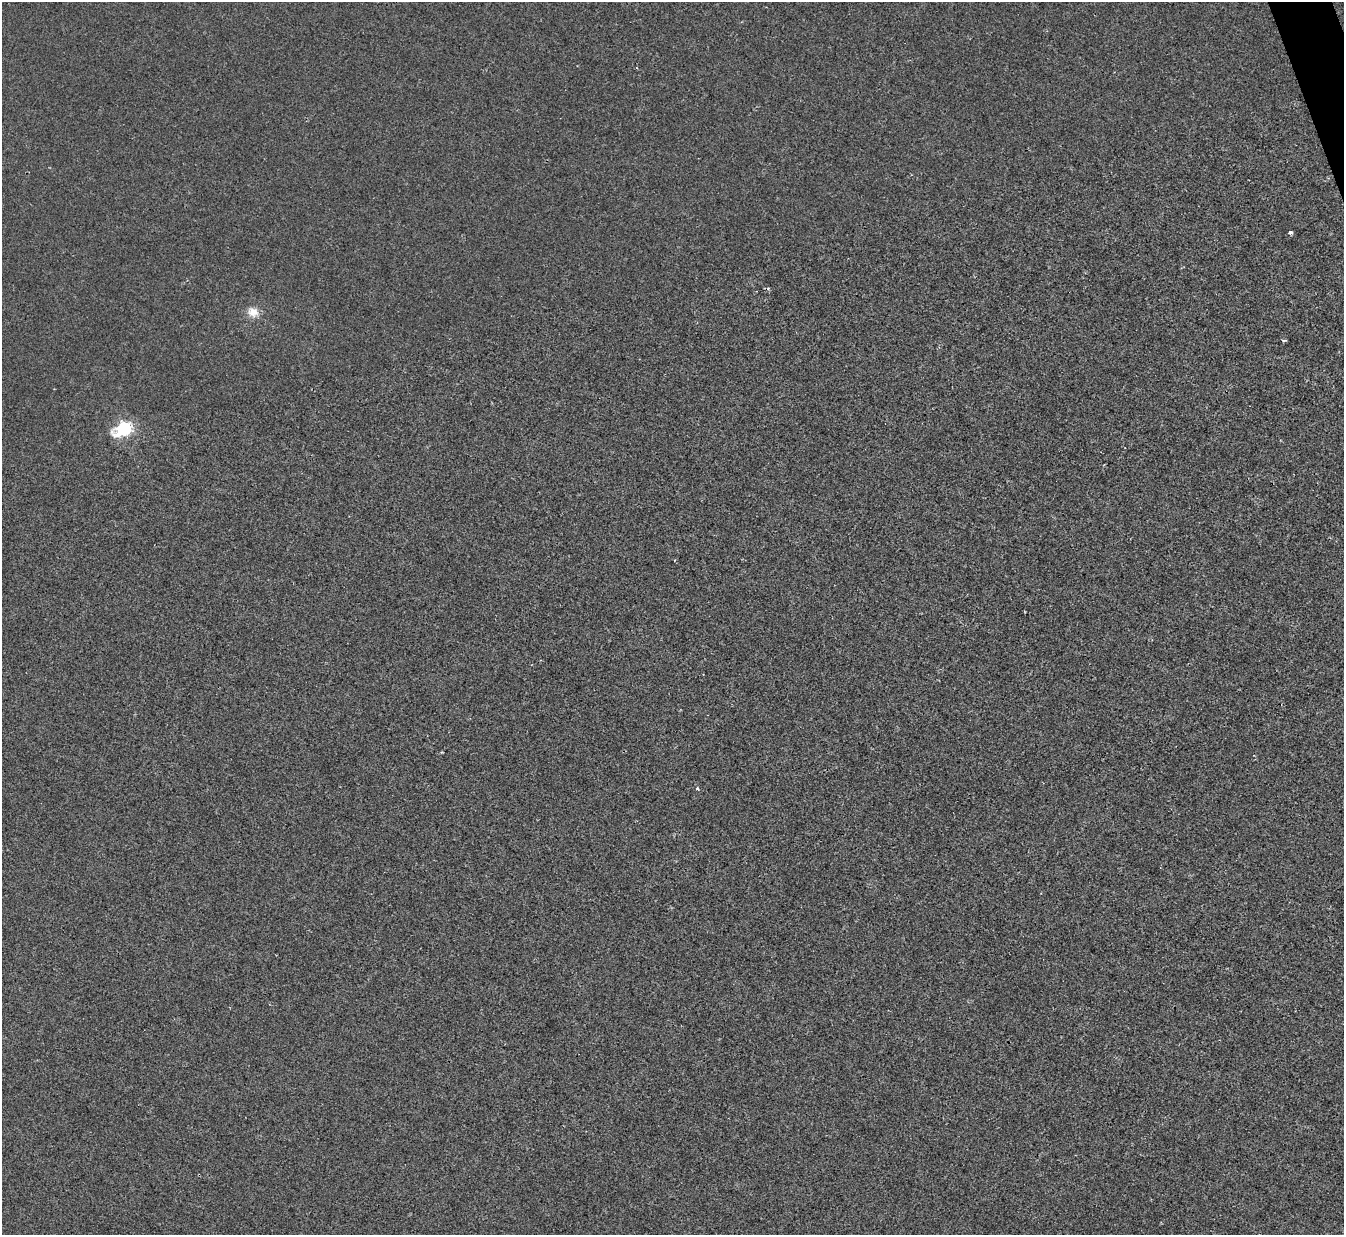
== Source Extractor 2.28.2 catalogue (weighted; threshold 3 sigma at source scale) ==
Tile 10 of 4 x 4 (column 2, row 3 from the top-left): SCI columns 1345-2686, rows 1507-2739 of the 5370 x 5353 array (HDU 1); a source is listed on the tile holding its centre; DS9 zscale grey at full resolution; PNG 1346 x 1237 px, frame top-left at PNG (2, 2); no overlay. Shown black and unused: <1% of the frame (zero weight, under 2 of 3 exposures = <1% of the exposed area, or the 3 px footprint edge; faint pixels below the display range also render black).
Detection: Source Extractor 2.28.2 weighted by HDU 2 'WHT'; one run over the whole footprint, this tile lists its part. Background 0.00107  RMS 0.005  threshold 0.0225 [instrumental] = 3 sigma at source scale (4.5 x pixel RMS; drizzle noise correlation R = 1.50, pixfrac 1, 0.05/0.05 arcsec/px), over >= 5 px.
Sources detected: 6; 1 cosmic-ray / hot-pixel residue — not listed; the other 5 listed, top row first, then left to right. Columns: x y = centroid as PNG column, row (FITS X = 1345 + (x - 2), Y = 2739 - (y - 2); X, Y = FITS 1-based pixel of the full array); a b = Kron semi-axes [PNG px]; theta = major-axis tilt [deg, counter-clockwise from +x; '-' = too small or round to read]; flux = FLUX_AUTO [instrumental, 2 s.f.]
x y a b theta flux
1290 232 4 3 - 1.7
253 312 14 12 -27 5.6
1283 340 6 3 0 0.62
124 429 8 6 24 110
698 789 4 4 - 1.1